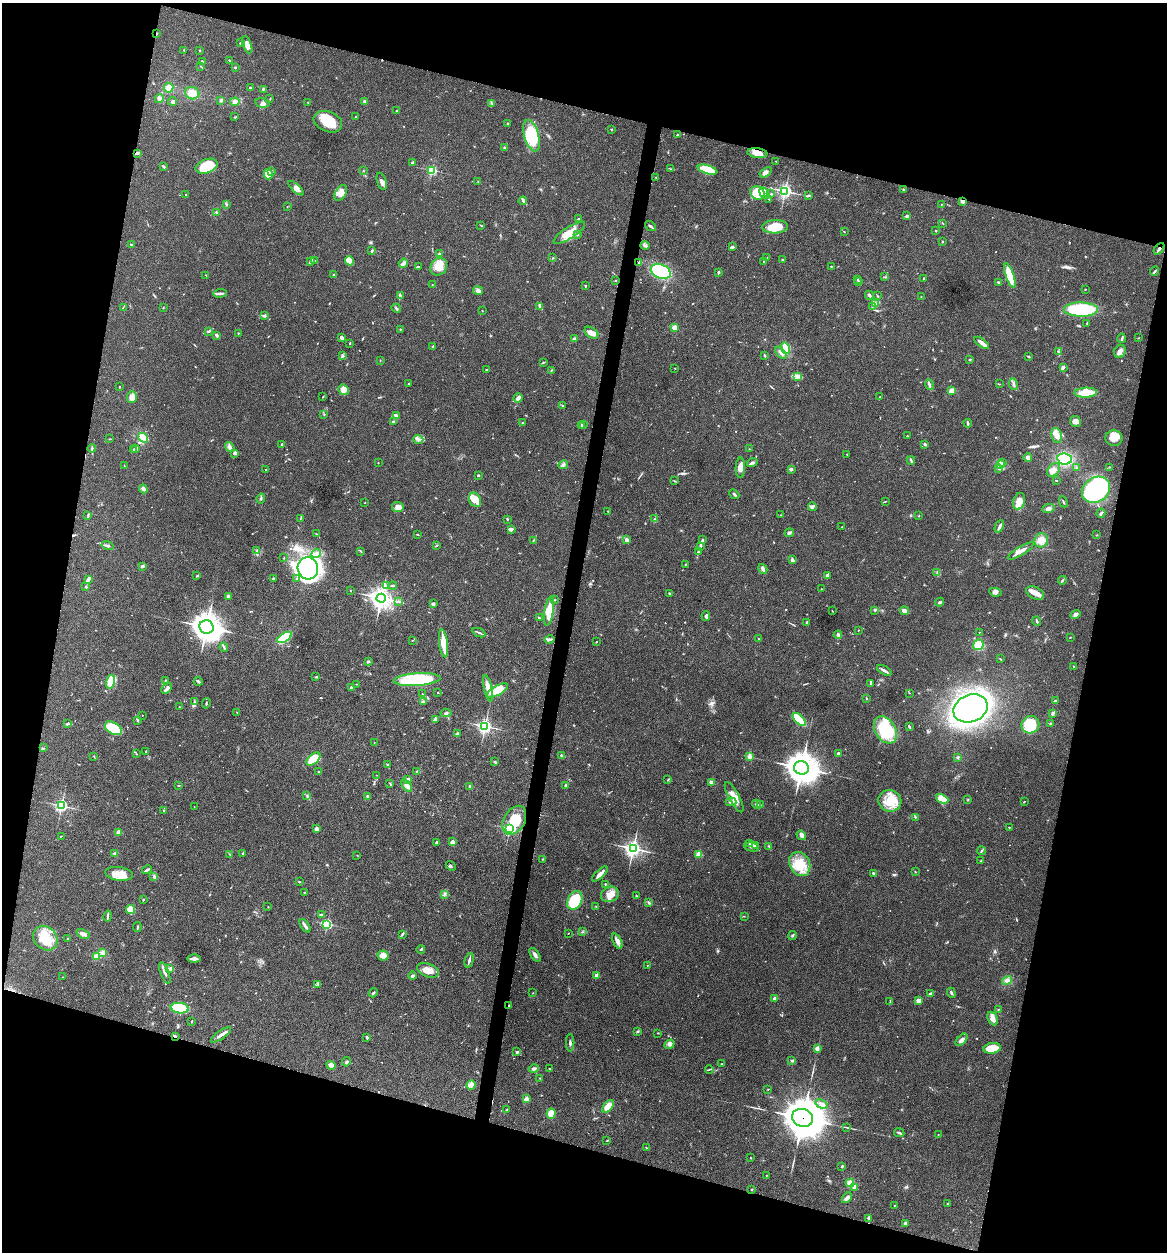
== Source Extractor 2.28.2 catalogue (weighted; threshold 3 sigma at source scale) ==
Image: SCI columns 243-4901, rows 3-5000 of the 5022 x 5005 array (HDU 1 of 3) = the unmasked area's bounding box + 8 px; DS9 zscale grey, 4 x 4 block average (1 PNG px = mean of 4 x 4 image px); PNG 1169 x 1254 px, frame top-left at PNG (2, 3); each listed source drawn as its Kron ellipse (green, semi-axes under 4 px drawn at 4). Shown black and unused: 30% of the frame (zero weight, under 3 of 4 exposures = <1% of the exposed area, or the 3 px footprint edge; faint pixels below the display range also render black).
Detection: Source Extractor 2.28.2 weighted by HDU 2 'WHT'. Background 0.0635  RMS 0.0051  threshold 0.023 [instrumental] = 3 sigma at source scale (4.5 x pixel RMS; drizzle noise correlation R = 1.50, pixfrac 1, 0.05/0.05 arcsec/px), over >= 5 px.
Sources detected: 738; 3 inside a brighter object's white glare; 4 cosmic-ray / hot-pixel residue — neither listed nor drawn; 20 coinciding with a brighter row at this scale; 49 inside a brighter listed object's ellipse — not listed separately; of the other 662, all 500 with FLUX_AUTO >= 1.15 (the completeness limit of this list) listed and drawn (162 fainter detections not listed), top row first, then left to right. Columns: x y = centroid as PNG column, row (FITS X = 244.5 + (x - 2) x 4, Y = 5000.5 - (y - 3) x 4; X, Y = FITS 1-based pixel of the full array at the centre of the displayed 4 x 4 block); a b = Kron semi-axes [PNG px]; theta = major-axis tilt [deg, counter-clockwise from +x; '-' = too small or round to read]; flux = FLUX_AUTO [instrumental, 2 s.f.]
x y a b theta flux
156 33 3 2 - 2.1
240 43 2 2 - 3.2
247 45 9 4 -69 16
184 50 2 2 - 1.6
200 51 2 2 - 4.5
229 60 2 2 - 1.7
202 62 3 2 - 5.9
201 66 2 2 - 1.2
235 67 2 2 - 2.9
169 88 5 4 - 22
251 88 3 2 - 2.7
263 89 3 2 - 4.7
192 93 7 6 - 30
159 98 5 3 - 12
270 99 2 2 - 1.5
221 100 4 3 - 5.6
173 101 4 3 - 6.9
365 101 3 3 - 6.1
235 102 4 3 - 10
308 102 2 2 - 2.2
262 103 7 4 -13 9.3
491 103 2 2 - 1.8
397 111 2 2 - 1.8
234 117 2 2 - 1.3
355 117 2 2 - 3.4
328 122 15 10 -21 83
508 123 2 2 - 2.5
611 130 2 2 - 1.7
678 135 3 2 - 4.9
532 136 16 7 -73 190
505 148 2 2 - 17
137 153 4 2 - 8
757 153 10 5 -7 26
776 161 2 2 - 1.3
413 162 3 2 - 4.4
163 166 4 2 - 3
207 166 11 7 20 120
670 169 2 2 - 1.2
432 170 2 2 - 370
708 170 10 4 -16 83
272 171 3 2 - 3.2
363 171 2 2 - 1.3
766 172 7 3 34 12
268 174 5 4 - 30
656 178 3 2 - 1.8
382 181 9 4 -73 12
478 182 3 2 - 1.7
296 188 10 3 -41 14
903 189 3 2 - 2.2
785 191 2 2 - 860
341 193 8 5 60 26
757 193 7 6 - 73
764 193 6 4 -57 26
771 194 3 2 - 3.3
186 195 2 2 - 1.9
809 195 2 2 - 1.2
769 199 2 2 - 1.2
523 201 4 2 - 4
962 201 3 3 - 8.6
941 204 2 2 - 1.1
227 205 3 2 - 2.8
287 207 2 2 - 1.2
216 212 2 2 - 6.3
907 216 2 2 - 8
578 219 3 2 - 2.3
943 223 2 2 - 1.7
481 225 4 2 - 2.2
650 226 6 2 -39 6.6
775 227 13 6 2 69
936 231 2 2 - 6.5
844 232 2 2 - 1.4
569 233 18 5 33 47
578 234 2 2 - 1.7
943 241 2 2 - 2.5
131 245 3 2 - 3.9
645 245 4 2 - 5.3
732 247 4 2 - 5.9
1159 249 6 2 49 8
372 251 3 2 - 3.2
439 254 4 2 - 2.9
552 258 2 2 - 1.6
767 258 2 2 - 1.6
782 259 2 2 - 2.5
315 260 2 2 - 1.8
310 261 3 2 - 4.6
349 261 4 3 - 52
763 261 2 2 - 3.1
403 263 5 3 - 10
639 263 3 2 - 3.2
418 266 3 2 - 1.5
831 266 3 2 - 2
439 267 9 8 - 36
661 271 10 7 -23 210
1155 271 5 2 - 3.6
719 272 2 2 - 5.9
206 275 2 2 - 1.2
334 275 2 2 - 2.4
1010 275 12 4 -71 71
885 277 4 2 - 2.9
924 278 2 2 - 2.1
858 279 2 2 - 3.1
615 280 2 2 - 1.7
858 282 2 2 - 3.6
998 282 4 2 - 3.6
432 285 2 2 - 1.6
585 285 2 2 - 2.5
1085 289 2 2 - 1.5
478 291 5 4 - 8.4
220 293 6 2 6 6.8
869 295 4 2 - 5.9
400 296 2 2 - 2.8
878 296 2 2 - 1.3
921 297 2 2 - 1.3
875 303 2 2 - 2
540 306 4 2 - 21
123 307 2 2 - 1.3
872 307 4 2 - 3.5
163 308 2 2 - 1.6
396 308 5 2 - 5.2
1081 309 17 7 -1 230
482 310 2 2 - 1.7
264 316 3 2 - 2.9
1087 323 2 2 - 3
674 327 2 2 - 84
400 329 3 2 - 2.2
209 331 4 2 - 4.2
238 333 2 2 - 3.9
591 333 7 5 -33 19
216 335 3 2 - 8.9
342 338 3 2 - 13
1122 338 5 2 - 4.4
1138 338 2 2 - 1.6
574 339 3 3 - 5.8
350 343 2 2 - 2
981 343 8 3 -36 13
433 346 2 2 - 4.8
785 348 6 3 -72 43
1059 351 3 2 - 3.1
1120 351 7 5 62 12
781 353 7 2 -47 8.6
765 355 3 2 - 3
343 356 3 2 - 3.1
1028 356 3 2 - 2.7
970 359 3 2 - 3.4
380 360 3 2 - 1.3
543 362 2 2 - 1.3
1063 367 4 3 - 6.7
675 368 2 2 - 1.6
486 370 2 2 - 1.4
551 370 2 2 - 1.5
798 376 4 3 - 7.7
409 384 2 2 - 3.1
929 384 5 2 - 6.8
1000 384 2 2 - 1.2
1013 384 6 3 -82 7.3
119 387 2 2 - 1.3
343 390 6 5 - 19
952 391 4 2 - 30
1086 393 11 5 2 52
132 397 6 5 - 20
323 397 3 2 - 1.5
880 397 2 2 - 1.5
518 398 5 2 - 16
562 406 2 2 - 2.2
324 415 2 2 - 1.3
396 415 4 2 - 3.5
393 421 4 2 - 4.7
1075 422 5 5 - 15
522 423 2 2 - 2.3
968 423 4 2 - 4.6
583 424 2 2 - 1.6
582 425 2 2 - 5.9
907 436 2 2 - 1.7
1057 436 8 5 -77 18
143 438 5 3 - 43
1114 438 8 7 - 41
110 439 4 2 - 1.5
418 439 5 3 - 8.9
281 444 3 2 - 2.5
925 444 3 3 - 4.6
230 447 5 4 - 9.1
92 448 4 2 - 3.8
135 448 3 2 - 3.5
749 449 2 2 - 1.5
133 450 3 2 - 2.3
235 453 2 2 - 42
847 454 2 2 - 4
1028 458 4 3 - 8.6
1065 459 7 5 -10 120
911 460 4 2 - 5.1
1003 462 3 2 - 2.7
378 463 2 2 - 3.5
752 463 5 3 - 6.2
563 465 5 3 - 6.2
1000 465 3 3 - 7.6
124 466 3 2 - 1.3
1109 467 2 2 - 1.7
740 468 10 4 88 21
999 468 4 3 - 6.1
1077 468 3 3 - 4.1
791 469 4 3 - 5.1
266 470 2 2 - 2.2
1054 470 7 5 47 19
478 475 3 2 - 2.9
1056 480 2 2 - 1.5
675 481 2 2 - 2
143 489 4 3 - 6.1
1096 490 15 12 35 420
734 494 5 2 - 5.3
261 498 5 2 - 3.5
475 500 7 5 -61 35
885 501 3 2 - 1.7
1019 501 8 5 72 34
365 502 2 2 - 1.2
1063 502 6 2 -63 3.7
398 507 6 5 - 20
813 507 4 3 - 5.7
1048 509 6 4 20 12
608 511 2 2 - 1.5
1101 513 5 2 - 6.9
88 515 2 2 - 1.5
780 515 3 2 - 1.6
919 516 2 2 - 1.2
300 519 4 2 - 2.2
507 519 3 2 - 2.3
655 519 3 3 - 5.6
999 526 6 2 64 7.3
842 527 2 2 - 1.4
511 529 4 4 - 6.1
789 533 5 3 - 4.9
316 534 3 2 - 1.4
417 535 3 2 - 1.9
1097 535 3 2 - 1.8
534 540 2 2 - 2.3
627 540 3 2 - 16
703 540 2 2 - 3.6
1041 540 7 6 - 23
437 545 2 2 - 3
108 546 6 2 -14 7
700 547 4 2 - 5.6
257 551 2 2 - 2
1021 551 15 3 31 21
361 552 2 2 - 1.4
698 552 3 2 - 4.8
316 553 5 4 - 10
284 558 2 2 - 1.4
792 560 4 3 - 4.9
685 564 3 2 - 1.7
142 566 2 2 - 7.3
308 568 11 10 - 990
763 569 5 2 - 5.6
937 573 3 2 - 3.4
197 575 4 2 - 1.9
827 576 4 3 - 7
88 579 3 2 - 12
273 579 3 3 - 2.8
296 579 2 2 - 2.6
1062 580 4 2 - 3.8
386 585 2 2 - 3.1
393 585 4 2 - 3.3
86 587 3 2 - 2.9
821 589 2 2 - 1.5
350 591 2 2 - 1.6
995 592 6 4 -10 9.5
1035 593 9 6 -24 24
669 594 3 2 - 2.8
228 597 4 3 - 6.6
381 598 4 4 - 2000
554 600 2 2 - 1.6
399 602 2 2 - 1.7
939 602 4 2 - 4.6
433 604 4 3 - 5.2
875 610 3 2 - 3.5
549 611 15 4 81 61
832 611 2 2 - 1.6
904 611 4 3 - 16
1075 614 5 4 - 10
706 616 5 2 - 6
540 618 2 2 - 2.3
1037 621 5 2 - 3.6
807 622 3 2 - 2.8
207 627 7 6 - 3200
858 630 2 2 - 1.2
979 632 2 2 - 1.2
479 633 6 2 -23 5.2
838 635 4 2 - 16
285 637 8 4 31 120
1070 637 2 2 - 1.2
758 638 2 2 - 1.4
412 640 2 2 - 1.3
549 640 5 2 - 5.5
596 642 2 2 - 2.2
443 643 14 4 -83 56
978 645 5 5 - 40
224 647 4 2 - 4.8
1000 659 2 2 - 1.4
368 662 3 2 - 3
1073 667 2 2 - 1.4
884 670 8 2 -31 9.4
316 677 3 2 - 1.9
166 680 2 2 - 1.2
417 680 23 6 4 280
198 681 4 2 - 5.2
111 682 7 3 76 86
871 683 4 2 - 5.7
356 684 2 2 - 1.3
351 687 3 2 - 5.7
167 688 6 2 44 19
488 688 13 4 -77 30
497 690 11 4 30 58
438 693 2 2 - 1.7
909 693 2 2 - 1.4
422 694 2 2 - 1.2
866 699 2 2 - 1.9
194 701 3 2 - 2.9
1055 701 3 2 - 5.3
423 702 3 2 - 3.4
206 703 5 2 - 3.1
179 707 2 2 - 2
971 708 17 13 21 750
237 712 2 2 - 1.4
446 713 5 2 - 5
1052 713 4 3 - 5.6
142 715 2 2 - 2.1
436 719 4 3 - 8.2
799 719 8 3 -45 200
138 721 3 2 - 1.8
67 724 3 2 - 5.1
1050 724 2 2 - 5.3
1030 725 9 8 - 120
485 726 3 3 - 740
909 727 3 2 - 3.7
113 728 9 5 -32 98
885 730 14 10 -59 180
457 734 3 2 - 3.3
374 742 2 2 - 2.1
44 748 2 2 - 1.8
146 751 3 2 - 1.9
838 753 2 2 - 19
136 754 3 2 - 1.2
94 756 4 2 - 1.9
561 756 2 2 - 3.5
749 756 4 3 - 9.5
957 757 3 2 - 3.9
313 759 8 4 42 99
495 762 3 2 - 3.8
387 765 2 2 - 2.4
801 768 7 6 - 4600
318 771 2 2 - 4.9
417 771 2 2 - 3.7
376 775 2 2 - 1.5
408 779 4 3 - 5.4
668 780 2 2 - 1.8
712 782 3 2 - 4.3
390 783 2 2 - 1.3
179 785 3 2 - 2.3
407 785 7 4 -56 15
566 785 3 2 - 4.8
470 786 2 2 - 28
307 796 2 2 - 2.1
367 797 3 3 - 3.9
734 797 17 5 -62 33
942 799 6 4 -25 83
968 800 3 2 - 1.9
890 801 11 10 - 56
731 802 5 3 - 7.4
1024 802 2 2 - 2.2
756 804 5 3 - 5.8
760 804 2 2 - 1.7
61 806 2 2 - 620
194 806 2 2 - 1.2
164 811 3 2 - 2.8
915 817 3 2 - 2.5
514 820 15 10 60 110
1009 827 2 2 - 1.9
510 828 2 2 - 580
316 829 3 3 - 11
119 832 2 2 - 61
801 835 5 3 - 10
61 836 3 2 - 1.4
436 842 3 2 - 4.5
452 842 2 2 - 59
750 843 2 2 - 1.9
756 845 2 2 - 2.5
769 846 2 2 - 1.9
752 847 7 2 -13 6.4
633 848 3 3 - 1200
982 851 4 2 - 4
114 853 3 2 - 3.6
230 854 3 2 - 1.3
242 854 3 2 - 1.3
699 854 2 2 - 140
357 855 2 2 - 1.2
542 859 2 2 - 1.5
981 861 2 2 - 1.3
800 864 13 10 -61 67
451 866 5 2 - 4.4
147 870 5 2 - 5.6
915 872 3 2 - 1.9
873 873 2 2 - 4.2
119 874 14 6 -8 38
600 874 10 3 43 16
154 876 3 2 - 2
299 882 2 2 - 2.3
605 884 2 2 - 5.9
304 893 2 2 - 3.2
445 894 2 2 - 2.6
610 894 9 7 25 26
636 896 2 2 - 3.3
143 900 2 2 - 2.3
575 900 10 7 61 110
649 903 3 2 - 3.3
596 906 2 2 - 1.8
268 907 2 2 - 1.7
131 910 4 4 - 39
321 915 3 2 - 3.6
108 916 5 2 - 4
744 916 2 2 - 1.3
327 924 2 2 - 430
305 926 7 3 -55 8.3
137 927 5 2 - 2.5
582 932 2 2 - 1.8
568 933 2 2 - 1.5
83 934 7 3 -22 12
402 934 3 2 - 3.2
793 935 4 2 - 3.7
45 938 13 11 -48 72
67 939 2 2 - 3.5
617 941 8 4 -65 13
421 949 4 2 - 2.8
102 952 4 3 - 8.4
383 955 5 5 - 20
535 955 8 3 -57 9.3
97 956 2 2 - 150
194 959 6 2 -1 14
469 960 7 2 75 8.4
647 966 2 2 - 1.4
170 969 4 3 - 11
428 970 11 6 -20 32
165 973 11 2 -68 9.9
596 975 2 2 - 48
413 976 4 3 - 5.7
63 977 2 2 - 1.5
1007 981 5 3 - 11
318 984 4 2 - 3.3
373 993 4 2 - 4.4
533 993 2 2 - 1.3
951 993 5 2 - 4.7
930 994 3 2 - 7.1
775 998 2 2 - 52
919 1001 3 3 - 16
890 1002 2 2 - 1.3
509 1005 3 2 - 3.2
180 1008 9 5 -8 170
998 1009 2 2 - 1.9
993 1018 7 4 -64 17
192 1021 3 2 - 2.5
637 1032 2 2 - 1.4
658 1033 2 2 - 2.1
221 1035 12 3 36 12
175 1036 3 2 - 4.7
367 1037 4 2 - 4.1
962 1040 7 4 46 12
570 1043 9 2 90 6.6
669 1044 5 3 - 8.5
992 1048 9 5 8 43
817 1049 3 3 - 8
517 1052 3 3 - 4.4
792 1061 2 2 - 5.6
346 1062 5 2 - 4.2
721 1064 2 2 - 1.4
331 1065 5 3 - 23
534 1069 5 3 - 7
549 1069 2 2 - 6.4
709 1069 4 2 - 2.5
540 1078 2 2 - 1.7
471 1085 5 4 - 11
768 1089 2 2 - 1.2
526 1099 2 2 - 69
822 1104 6 4 -32 13
608 1106 7 4 49 27
507 1110 4 2 - 2.1
551 1114 5 4 - 42
802 1118 11 8 -21 11000
847 1127 2 2 - 1.5
899 1133 5 2 - 4.7
938 1135 2 2 - 1.2
607 1141 3 2 - 2
646 1148 2 2 - 2.4
751 1158 2 2 - 1.8
842 1166 2 2 - 4.1
766 1175 2 2 - 1.5
850 1183 4 4 - 19
854 1187 4 2 - 12
752 1189 2 2 - 3.2
847 1198 6 3 49 10
947 1204 2 2 - 2.6
894 1205 2 2 - 2.3
868 1219 3 2 - 3.2
905 1223 3 2 - 7.6
Overlapping masked pixels (flux is a lower limit): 7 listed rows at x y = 156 33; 137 153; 962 201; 1159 249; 509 1005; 175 1036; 802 1118
Diffuse or blended objects may show on this block-average render without a row.